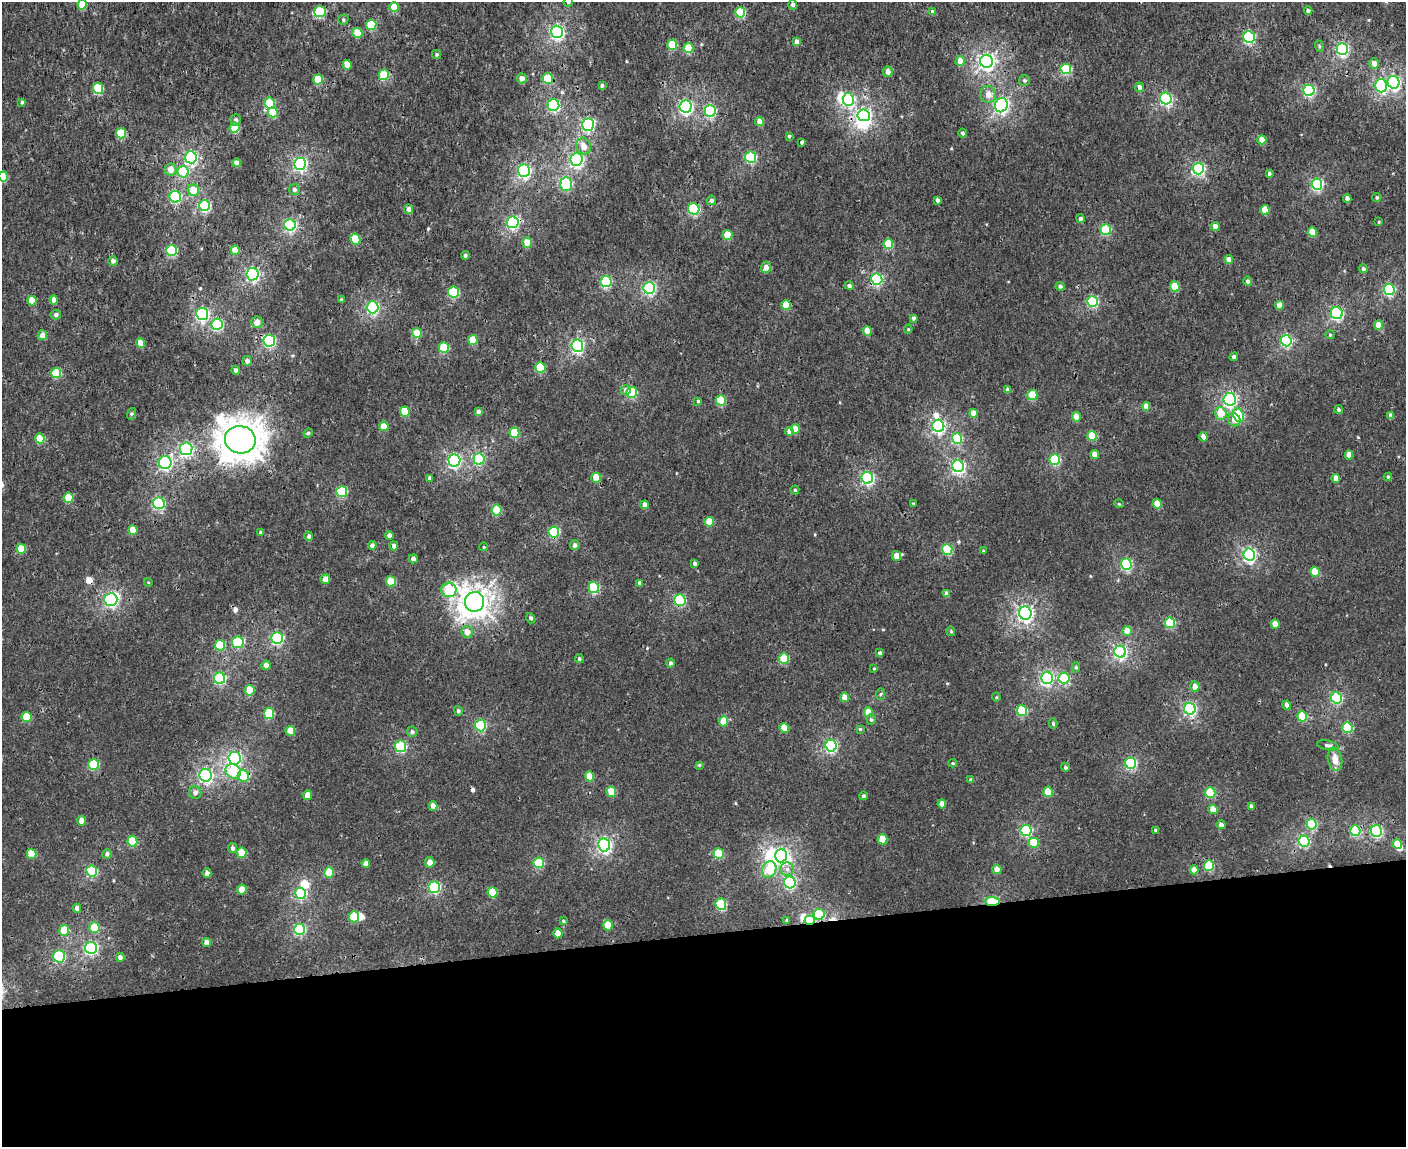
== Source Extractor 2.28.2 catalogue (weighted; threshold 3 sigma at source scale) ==
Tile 11 of 3 x 4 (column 2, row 4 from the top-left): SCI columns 1554-2957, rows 8-1152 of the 4468 x 4596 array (HDU 1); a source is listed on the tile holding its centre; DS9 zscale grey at full resolution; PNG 1408 x 1149 px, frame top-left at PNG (2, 2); each listed source drawn as its Kron ellipse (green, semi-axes under 4 px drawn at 4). Shown black and unused: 19% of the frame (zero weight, under 3 of 4 exposures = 6% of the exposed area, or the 3 px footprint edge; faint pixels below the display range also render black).
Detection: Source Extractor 2.28.2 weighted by HDU 2 'WHT'; one run over the whole footprint, this tile lists its part. Background 2.24e-04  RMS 0.0014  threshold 0.0064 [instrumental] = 3 sigma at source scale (4.5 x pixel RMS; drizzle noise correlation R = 1.50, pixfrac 1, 0.0396/0.0396 arcsec/px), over >= 5 px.
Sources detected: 356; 9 inside a brighter object's white glare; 6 cosmic-ray / hot-pixel residue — neither listed nor drawn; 1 inside a brighter listed object's ellipse — not listed separately; the other 340 listed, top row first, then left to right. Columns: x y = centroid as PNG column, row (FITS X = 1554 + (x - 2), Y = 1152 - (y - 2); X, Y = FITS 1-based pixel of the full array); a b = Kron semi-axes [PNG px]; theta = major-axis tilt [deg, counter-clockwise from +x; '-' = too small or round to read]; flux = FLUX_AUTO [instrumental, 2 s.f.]
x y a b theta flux
568 2 5 4 - 0.27
82 4 5 4 - 2.5
793 5 5 4 - 0.45
394 7 5 5 - 2.8
1308 11 4 4 - 0.38
320 12 6 5 - 8.1
740 12 5 5 - 7.4
933 12 4 4 - 0.44
343 20 5 5 - 0.26
371 25 5 5 - 5.7
557 32 6 6 - 31
357 33 5 5 - 2.2
1249 37 6 5 - 14
797 42 4 4 - 0.7
672 45 5 5 - 4.7
1319 46 6 4 -72 0.18
688 48 5 5 - 4
1342 49 6 5 - 23
437 54 4 4 - 0.23
960 61 5 4 - 1.5
986 61 6 6 - 44
1374 64 5 5 - 0.9
347 65 5 4 - 2.2
1066 69 5 5 - 11
888 72 5 5 - 0.97
384 75 5 5 - 6.4
522 78 5 5 - 0.82
318 79 5 5 - 4.2
548 79 5 5 - 5.9
1025 80 5 5 - 0.26
1394 82 6 6 - 28
602 85 3 3 - 0.28
1381 86 6 6 - 15
1140 87 5 4 - 0.6
98 88 5 5 - 6.4
1309 90 5 5 - 16
988 94 8 8 - 1.1
848 99 6 5 - 12
1166 99 6 5 - 19
22 102 4 4 - 0.26
270 103 5 5 - 6.2
553 105 6 6 - 18
1001 105 7 6 - 34
686 106 6 6 - 27
710 111 5 5 - 13
273 112 5 5 - 3.5
864 115 6 5 - 24
236 120 6 5 - 0.33
759 122 4 4 - 1.2
588 125 6 6 - 21
235 128 5 5 - 4
121 133 5 5 - 4.9
963 133 4 4 - 0.37
789 136 4 4 - 0.25
1262 140 4 4 - 2
802 143 4 3 - 0.87
584 146 8 7 - 1.2
191 157 6 6 - 24
751 157 5 5 - 15
576 160 6 6 - 29
236 163 4 4 - 0.95
300 164 6 6 - 28
170 169 6 6 - 1.2
1198 169 6 5 - 22
524 171 6 6 - 28
183 172 5 5 - 6.7
1269 174 4 3 - 0.32
3 176 5 4 - 3
566 184 7 5 88 13
1317 184 5 5 - 19
193 190 6 5 - 2.3
294 190 5 5 - 0.43
175 197 6 5 - 14
1347 198 4 4 - 0.57
1377 198 5 4 - 0.24
711 200 5 4 - 0.35
937 200 4 3 - 0.42
204 206 5 5 - 14
409 209 5 4 - 0.61
694 209 6 5 - 11
1265 210 5 4 - 2.9
1080 219 4 4 - 0.48
513 222 6 5 - 21
1379 222 3 3 - 0.12
290 225 6 5 - 20
1215 226 4 4 - 1.1
1106 229 5 5 - 9.7
1312 232 5 4 - 2.6
728 235 5 5 - 2.7
355 239 5 5 - 4.7
527 243 5 5 - 1.7
888 244 5 5 - 4.7
172 250 5 5 - 12
235 250 4 4 - 2.1
465 255 4 4 - 0.3
1229 259 4 4 - 1.2
113 261 5 4 - 0.46
766 267 6 5 - 0.8
1363 269 4 4 - 0.36
252 274 6 6 - 28
877 279 6 5 - 16
1248 281 5 4 - 0.38
606 282 5 5 - 12
849 286 5 4 - 0.36
1060 286 4 4 - 0.35
1175 286 5 5 - 3.5
649 288 6 6 - 21
1389 290 5 5 - 15
454 292 5 5 - 10
54 300 4 4 - 0.9
341 300 4 3 - 0.22
32 301 5 4 - 2.1
1092 302 5 5 - 13
786 305 5 5 - 3.6
1279 305 4 4 - 1.4
373 307 6 6 - 22
1337 313 6 6 - 20
202 314 6 6 - 24
56 315 5 5 - 0.42
913 318 4 3 - 0.3
257 322 6 5 - 1.1
217 324 6 5 - 11
1378 325 5 4 - 1.8
908 329 4 4 - 0.16
867 331 5 4 - 2.2
417 333 5 5 - 3.3
42 335 5 4 - 1.1
1330 335 4 4 - 0.17
473 340 5 4 - 3.6
269 341 6 5 - 18
1286 341 6 5 - 16
140 343 5 4 - 2.1
577 346 6 6 - 24
444 348 5 5 - 5.6
1234 357 4 4 - 0.4
247 361 5 4 - 0.57
540 367 5 5 - 5.7
236 370 4 4 - 0.5
56 373 5 5 - 5
626 390 5 5 - 0.75
1008 390 4 4 - 0.54
632 392 5 5 - 9.6
1032 395 5 5 - 5.2
1230 399 6 6 - 25
721 400 5 5 - 5.3
698 401 4 3 - 0.23
1146 406 4 4 - 1.2
1339 409 4 3 - 0.3
405 412 5 4 - 4
478 412 4 4 - 0.48
973 413 4 4 - 1.3
1221 413 6 5 - 2.3
131 414 6 4 71 0.18
1239 415 7 5 -66 6.2
1391 416 4 4 - 0.69
1076 417 5 4 - 1.3
1234 420 7 6 - 1
384 426 5 4 - 1.7
938 426 6 6 - 25
795 429 5 4 - 1.8
789 431 4 4 - 0.63
308 433 5 4 - 0.21
514 433 5 5 - 5.2
1092 436 5 4 - 4.8
1203 437 5 4 - 0.84
957 438 5 5 - 7.6
40 439 5 4 - 3.3
240 440 15 14 - 260
186 449 6 6 - 23
1094 454 4 4 - 1.1
1349 455 4 4 - 1.3
479 459 6 5 - 13
1055 459 5 5 - 12
454 460 6 6 - 26
165 463 6 6 - 22
958 466 6 6 - 27
1388 477 4 4 - 0.18
430 478 4 3 - 0.41
596 478 5 4 - 2.3
867 478 6 5 - 22
1336 479 4 4 - 1.3
795 490 4 4 - 0.19
342 492 5 5 - 10
69 498 5 5 - 3.5
159 503 6 6 - 15
913 503 4 2 - 0.095
1119 504 5 3 - 0.12
1157 504 5 4 - 2.1
645 505 4 4 - 0.89
496 510 5 5 - 5.4
709 522 5 4 - 2.6
133 530 5 4 - 2
261 532 3 3 - 0.24
554 532 5 5 - 8.8
389 535 4 4 - 0.64
309 536 4 4 - 0.48
372 545 4 4 - 0.43
575 545 5 5 - 0.45
394 546 4 4 - 0.69
484 547 4 3 - 0.1
21 549 5 5 - 3
947 549 5 5 - 9
983 551 3 3 - 0.13
1249 554 6 5 - 28
896 556 5 4 - 1.1
413 559 4 4 - 0.57
695 563 4 3 - 0.36
1126 564 5 5 - 15
1315 572 5 4 - 4.3
325 579 5 4 - 1.1
391 581 5 5 - 3.7
148 582 4 3 - 0.1
640 583 4 4 - 0.46
594 587 5 5 - 8.7
449 590 7 7 - 7.5
947 594 4 4 - 0.77
111 600 6 6 - 24
680 600 5 5 - 12
475 602 10 9 - 130
1025 613 6 6 - 44
531 618 5 4 - 0.36
1170 623 5 5 - 8.8
1275 624 5 4 - 1.4
951 631 5 4 - 0.19
1127 631 5 4 - 1.7
467 632 6 5 - 1.2
277 638 6 6 - 18
238 642 6 5 - 9.9
220 645 5 5 - 5.1
1120 652 6 5 - 27
880 653 4 4 - 0.37
579 659 4 4 - 0.24
784 659 5 5 - 6.3
670 663 4 4 - 0.37
266 665 5 4 - 0.79
1076 667 5 4 - 0.24
874 668 4 3 - 0.11
220 678 6 5 - 15
1047 678 6 6 - 23
1064 678 5 5 - 10
1195 686 5 5 - 0.97
250 690 5 5 - 3.4
880 694 6 4 88 0.21
844 697 5 4 - 1.1
996 697 4 4 - 0.15
1337 698 6 5 - 14
1287 705 4 4 - 0.66
1190 709 6 5 - 24
458 711 5 4 - 0.35
1022 711 5 5 - 8.5
868 712 5 4 - 2.3
269 713 5 5 - 7.2
1302 716 5 4 - 5.7
27 717 5 5 - 4.2
871 720 5 4 - 0.26
724 721 5 4 - 2.8
1053 724 5 4 - 0.26
480 726 6 5 - 12
784 728 5 4 - 2.8
1347 728 5 5 - 8.7
860 729 4 4 - 0.17
290 731 5 4 - 2
412 732 5 5 - 0.36
1328 745 11 4 -11 0.42
401 746 5 5 - 13
831 746 6 5 - 20
234 758 6 6 - 30
1335 759 12 7 -78 1.4
953 763 4 4 - 0.16
1131 763 5 5 - 15
93 764 5 5 - 7.9
699 765 4 3 - 0.18
1065 767 4 4 - 0.37
233 771 8 7 - 4.5
206 775 6 6 - 27
243 776 6 5 - 5.1
590 776 5 4 - 2.6
971 780 4 4 - 0.3
195 792 6 6 - 0.59
611 792 5 5 - 3.1
1048 792 5 4 - 3.8
1210 793 5 5 - 8
308 795 4 4 - 1.4
863 796 4 4 - 0.31
942 804 4 4 - 1.4
433 806 4 4 - 1.1
1252 807 4 3 - 0.64
1213 809 4 4 - 1.9
81 821 4 4 - 1.1
1312 824 5 5 - 9.1
1221 825 4 4 - 0.63
1026 830 5 5 - 14
1156 830 3 3 - 0.17
1355 831 5 5 - 10
1376 831 6 5 - 15
882 839 5 5 - 2.7
132 841 5 5 - 5.7
1304 841 6 5 - 13
1034 843 5 5 - 3.9
1397 844 5 4 - 1.8
604 845 6 6 - 30
233 848 5 4 - 0.47
242 853 5 4 - 3.7
31 854 5 5 - 3.6
107 854 5 4 - 0.36
719 854 5 5 - 6
781 856 7 6 - 29
430 862 5 4 - 1.1
366 863 4 4 - 0.91
539 863 5 5 - 8.2
1209 866 5 5 - 8.1
787 869 7 6 - 0.53
997 869 5 4 - 1.1
769 870 8 7 - 4.4
1194 870 4 4 - 1.2
92 871 5 5 - 9.1
329 872 5 5 - 3.3
207 873 5 4 - 0.62
790 883 6 5 - 15
434 887 6 6 - 14
242 890 5 5 - 1.5
492 892 5 5 - 4.5
301 893 6 5 - 13
992 901 7 4 -2 6.7
721 904 5 5 - 11
77 908 4 4 - 0.59
819 914 5 5 - 7
354 917 5 5 - 6.2
787 920 3 3 - 0.28
810 920 5 4 - 5.3
563 921 4 3 - 0.19
608 925 5 4 - 2.7
94 928 5 5 - 4.3
300 929 6 5 - 17
64 930 5 5 - 4.1
558 933 5 4 - 1.3
206 943 4 4 - 0.94
91 948 6 6 - 22
59 956 6 6 - 13
120 957 4 4 - 0.54
Overlapping masked pixels (flux is a lower limit): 6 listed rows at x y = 548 79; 877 279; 786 305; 992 901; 819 914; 810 920
Isophote crosses this tile's border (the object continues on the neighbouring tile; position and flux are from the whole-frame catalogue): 3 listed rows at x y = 568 2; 82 4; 3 176